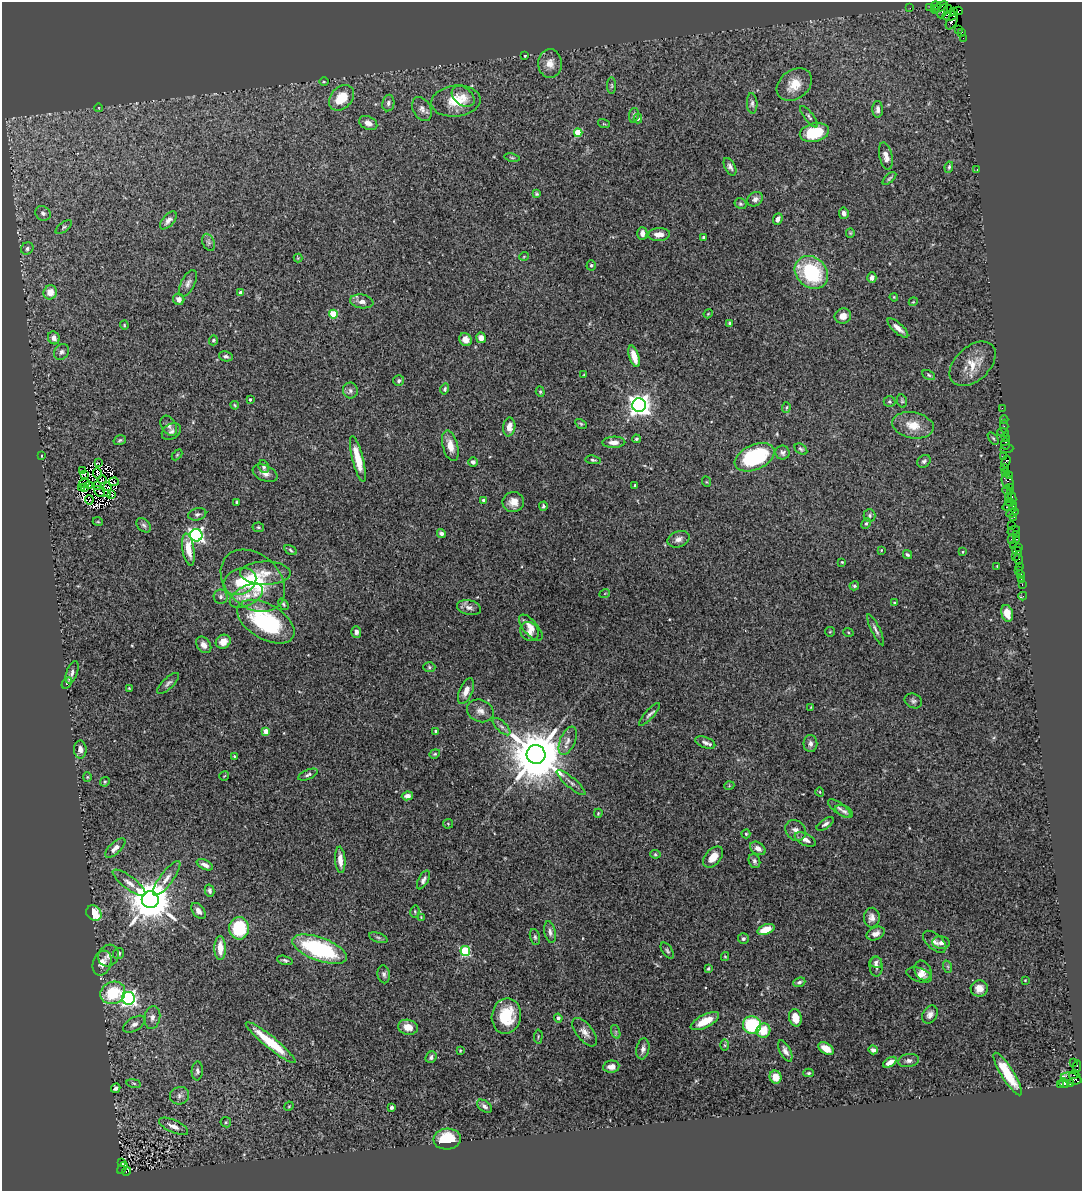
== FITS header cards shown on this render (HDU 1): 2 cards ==
NAXIS1  =                 1080
NAXIS2  =                 1189

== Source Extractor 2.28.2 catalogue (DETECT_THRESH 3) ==
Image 1080 x 1189 px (HDU 1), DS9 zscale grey, 1 PNG px = 1 image px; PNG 1084 x 1193 px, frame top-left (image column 1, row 1189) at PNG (2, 2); each listed source drawn as its Kron ellipse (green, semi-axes under 4 px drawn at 4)
Background 1.24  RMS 0.042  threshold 0.125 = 3 sigma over >= 5 px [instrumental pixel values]
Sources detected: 344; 4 with non-positive FLUX_AUTO (blend fragments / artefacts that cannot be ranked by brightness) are neither listed nor drawn; the other 340 listed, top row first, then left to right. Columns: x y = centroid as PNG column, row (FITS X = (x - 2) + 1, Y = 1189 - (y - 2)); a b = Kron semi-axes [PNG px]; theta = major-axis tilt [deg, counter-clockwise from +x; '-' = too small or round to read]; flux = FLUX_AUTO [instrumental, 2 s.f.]
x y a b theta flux
936 6 5 3 - 150
930 7 3 2 - 31
941 7 8 3 29 140
910 8 2 2 - 34
935 10 4 3 - 120
948 10 4 2 - 57
943 11 7 3 64 280
953 11 3 3 - 280
958 11 4 3 - 130
950 16 7 5 9 1600
952 22 8 5 58 390
959 29 2 2 - 26
962 32 4 2 - 68
963 38 2 2 - 19
525 56 3 2 - 2.7
550 63 14 12 -88 30
324 81 5 3 - 2.6
794 85 19 14 39 51
612 86 8 4 -90 4.6
463 96 13 8 -39 24
341 98 14 10 47 67
456 101 25 15 6 79
388 103 8 6 80 11
752 103 10 5 -87 8
99 108 4 3 - 1.9
422 109 13 9 -62 16
878 109 8 5 -90 13
634 115 7 5 80 5.7
809 117 13 4 -53 8.5
638 119 4 4 - 5.7
368 123 9 6 -25 19
604 124 6 3 -18 2.5
578 133 4 4 - 100
814 133 15 9 12 120
886 156 14 6 -77 22
512 158 7 3 -11 3.1
730 167 9 5 -62 8.9
949 167 6 4 80 4.2
977 170 3 3 - 2.1
889 178 8 4 41 4.9
537 194 4 3 - 4
755 199 8 6 33 12
741 204 6 5 - 5.2
43 213 8 7 - 9
844 213 6 5 - 11
778 219 6 4 67 11
168 220 11 5 49 13
64 227 9 4 36 6.4
642 233 6 5 - 14
850 233 4 4 - 2.9
659 234 11 6 3 24
704 237 4 3 - 3.9
209 242 9 5 -67 7.1
27 248 7 6 - 7.5
524 256 5 3 - 2.2
298 258 4 4 - 2.6
591 265 5 4 - 4.4
811 272 18 15 -42 230
872 278 5 4 - 11
188 283 14 7 64 13
50 292 7 6 - 36
241 293 4 3 - 22
894 297 4 3 - 2.7
179 299 6 5 - 17
362 301 12 7 -9 18
913 302 4 3 - 2.4
333 314 4 4 - 110
708 314 4 3 - 2.3
843 316 8 7 - 23
730 323 3 3 - 4.2
124 325 4 4 - 2.9
898 328 13 5 -42 18
54 338 6 5 - 16
481 338 5 4 - 17
213 340 5 4 - 3.9
465 340 7 6 - 21
62 352 8 6 48 9.7
226 356 7 5 -12 7.4
634 356 11 5 -72 37
973 364 27 17 43 58
584 375 3 3 - 2.6
929 375 7 4 -28 4.6
399 381 5 5 - 5.7
445 389 5 4 - 5.1
350 391 8 7 - 9.4
540 392 5 4 - 3.7
250 399 3 3 - 4.3
890 401 6 5 - 4
902 401 7 5 -77 4.3
235 405 4 3 - 2.8
639 405 7 7 - 2300
786 407 5 4 - 3.6
1002 408 2 2 - 30
1004 420 4 2 - 62
581 424 6 4 -30 3.6
913 425 21 13 -10 51
169 426 11 7 -58 11
1004 426 6 2 90 76
509 427 9 6 82 24
171 431 10 7 34 11
1003 432 6 2 -18 140
1005 437 2 2 - 41
993 438 7 3 -54 4
636 439 4 3 - 4.4
120 440 6 4 17 4.6
614 442 11 5 1 17
1006 444 6 3 88 150
450 446 16 7 -75 33
801 449 7 5 -36 5.4
1007 449 6 3 6 120
783 453 7 7 - 9.1
177 455 6 4 45 3.1
41 456 3 2 - 2.2
1003 456 4 3 - 180
755 457 21 12 24 250
358 459 24 5 -76 59
593 460 7 4 -8 5
924 461 7 5 39 7.2
1006 461 6 4 70 310
473 462 4 4 - 8.6
98 463 4 2 - 2.5
264 467 6 5 - 6.6
1004 467 2 2 - 120
83 470 3 2 - 19
1005 472 2 2 - 57
97 473 5 2 - 2.8
265 473 13 7 -23 16
84 475 3 2 - 1.5
1009 475 4 2 - 84
102 480 4 2 - 3.4
1008 481 8 5 -70 510
114 482 5 3 - 8
707 482 5 3 - 2.6
84 483 5 2 - 2.8
98 485 3 2 - 4.9
635 485 4 3 - 2.9
89 486 3 2 - 3.5
81 487 4 2 - 2.3
85 487 4 2 - 1.9
108 487 2 2 - 0.98
1011 488 4 3 - 120
1007 490 4 3 - 64
1010 491 4 3 - 240
99 492 6 2 -49 1.2
107 494 3 2 - 0.68
112 494 3 2 - 1.7
1008 497 3 2 - 75
1012 498 6 3 -81 280
89 500 4 2 - 3.7
483 500 4 3 - 5
237 502 4 3 - 4.4
513 502 11 10 - 26
1010 502 5 3 - 210
543 506 5 4 - 4.7
1010 506 7 3 15 150
1013 508 4 2 - 60
1012 513 6 4 19 250
197 514 9 6 15 7.7
869 516 6 6 - 6
1013 517 3 3 - 95
98 522 5 3 - 2.8
866 523 6 4 62 4.5
144 525 8 6 -44 7.1
1012 525 2 2 - 67
258 527 6 5 - 4.1
1014 531 6 3 17 120
441 534 5 4 - 8.7
1016 534 3 2 - 89
196 535 6 6 - 820
678 539 11 7 20 16
1011 539 2 2 - 36
1017 539 3 2 - 82
1014 546 3 2 - 130
1018 547 2 2 - 72
188 549 16 6 -81 45
291 550 7 4 -30 4.7
881 550 3 3 - 2.1
1017 551 5 3 - 130
963 552 4 2 - 2.1
907 555 5 4 - 4.9
1015 556 2 2 - 280
1018 559 5 3 - 130
842 562 3 3 - 2.9
997 566 3 3 - 1.8
1020 566 3 3 - 51
1018 570 2 2 - 18
265 573 25 11 1 46
1021 574 3 3 - 130
1021 579 2 2 - 19
253 581 36 26 -42 200
240 582 17 12 24 52
1022 585 3 2 - 57
854 586 5 4 - 4.5
605 593 5 3 - 2.2
246 596 18 10 27 37
1023 596 4 3 - 20
220 597 7 7 - 10
894 603 4 2 - 2.3
283 604 6 4 -51 4.1
469 608 12 7 -14 14
1007 613 8 5 -74 36
266 622 31 17 -30 280
531 628 16 7 -49 21
875 630 17 4 -64 10
356 632 6 5 - 11
530 632 10 8 -54 17
830 632 5 5 - 3.4
848 632 5 3 - 2.7
223 642 7 6 - 22
204 645 9 6 -53 17
429 667 6 5 - 4.4
72 672 11 5 70 12
67 683 6 4 59 4.5
168 683 14 5 42 9.5
129 688 3 2 - 1.9
466 691 14 6 67 22
913 701 9 7 -23 8.3
811 707 4 2 - 2.2
480 711 14 11 -23 21
649 714 15 4 47 9.2
502 727 11 5 -44 9.3
266 731 4 4 - 37
436 732 4 3 - 4.5
568 741 15 7 67 19
705 742 10 5 -19 11
810 744 8 7 - 9.9
80 749 9 6 -89 15
435 754 5 4 - 3.7
536 754 9 9 - 21000
234 756 3 3 - 3.1
308 775 10 5 22 7.3
224 776 5 3 - 2.4
87 777 4 4 - 2.8
105 782 5 4 - 3.8
571 783 18 5 -41 11
729 786 5 3 - 2.3
820 792 4 3 - 2.3
407 796 5 4 - 14
839 808 13 5 -36 8.6
844 811 9 5 -28 7.5
598 813 4 3 - 2.7
448 824 5 4 - 3
825 824 10 5 33 9
796 830 11 9 -49 17
746 834 4 4 - 3.7
805 839 11 6 -26 17
115 848 13 5 43 20
758 848 8 6 -34 17
655 854 5 4 - 3.7
713 857 12 8 49 29
340 860 13 5 -86 24
754 861 7 5 -69 7.7
205 865 9 4 -26 12
167 878 21 6 53 23
423 880 10 5 62 8.8
129 883 20 6 -37 21
209 891 6 5 - 7.5
150 900 8 8 - 12000
198 911 9 6 -53 16
415 911 6 4 81 3.8
94 913 8 7 - 82
421 917 4 3 - 2.4
872 918 10 8 86 16
239 928 11 10 - 150
766 929 9 5 19 47
550 932 11 5 -77 11
876 934 9 6 25 14
535 937 8 5 -75 5.9
378 938 9 4 -18 6.3
743 939 5 5 - 6.2
935 942 14 7 -41 16
941 943 9 6 -6 12
220 948 12 5 -89 40
320 949 29 11 -20 310
465 951 5 5 - 220
667 951 9 5 -55 6
119 954 6 5 - 6.5
108 956 11 10 - 15
725 956 4 4 - 2.9
285 960 8 4 -16 5.7
876 962 6 5 - 7.5
102 963 13 9 71 28
876 966 10 6 -89 13
948 967 6 4 -72 4.1
708 969 4 3 - 4.5
923 970 10 8 -63 16
384 974 9 6 -80 8.4
919 975 13 7 -18 16
1025 980 2 2 - 2
799 982 6 4 21 7.1
979 988 8 8 - 23
113 993 13 11 26 110
128 998 6 6 - 850
930 1014 9 7 56 13
506 1016 18 14 79 110
152 1018 11 8 79 14
558 1018 4 4 - 7
795 1018 9 6 -78 42
705 1021 15 6 26 52
134 1024 12 6 31 13
752 1025 9 8 - 190
408 1027 10 7 -12 29
763 1031 7 6 - 52
585 1032 17 8 -52 20
616 1032 7 4 -72 5.1
538 1036 7 3 85 2.9
271 1042 31 6 -39 91
725 1045 6 4 -89 3.3
826 1048 8 5 -34 30
643 1049 11 6 80 12
873 1050 5 4 - 9.6
460 1051 3 2 - 2.4
785 1051 11 5 -62 13
431 1057 6 5 - 8.9
909 1061 10 6 10 11
890 1062 7 4 34 18
1074 1063 2 2 - 3.2
1077 1066 6 3 82 140
611 1067 8 6 8 22
197 1071 9 5 86 8.8
809 1073 5 4 - 4.1
1008 1074 25 6 -58 95
1074 1075 5 3 - 360
776 1077 6 6 - 29
1071 1078 11 5 -13 1400
134 1083 7 3 -9 4
1064 1083 5 4 - 150
1070 1083 4 3 - 160
1060 1084 3 3 - 99
116 1088 5 4 - 6.4
180 1096 9 9 - 14
289 1106 5 4 - 2.7
484 1106 8 5 -37 10
392 1107 4 3 - 6.2
226 1122 5 5 - 4.1
173 1126 16 6 -24 19
447 1139 13 10 6 91
121 1163 3 2 - 100
122 1168 7 4 60 730
126 1171 4 3 - 390
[4 non-positive-flux detections neither listed nor drawn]